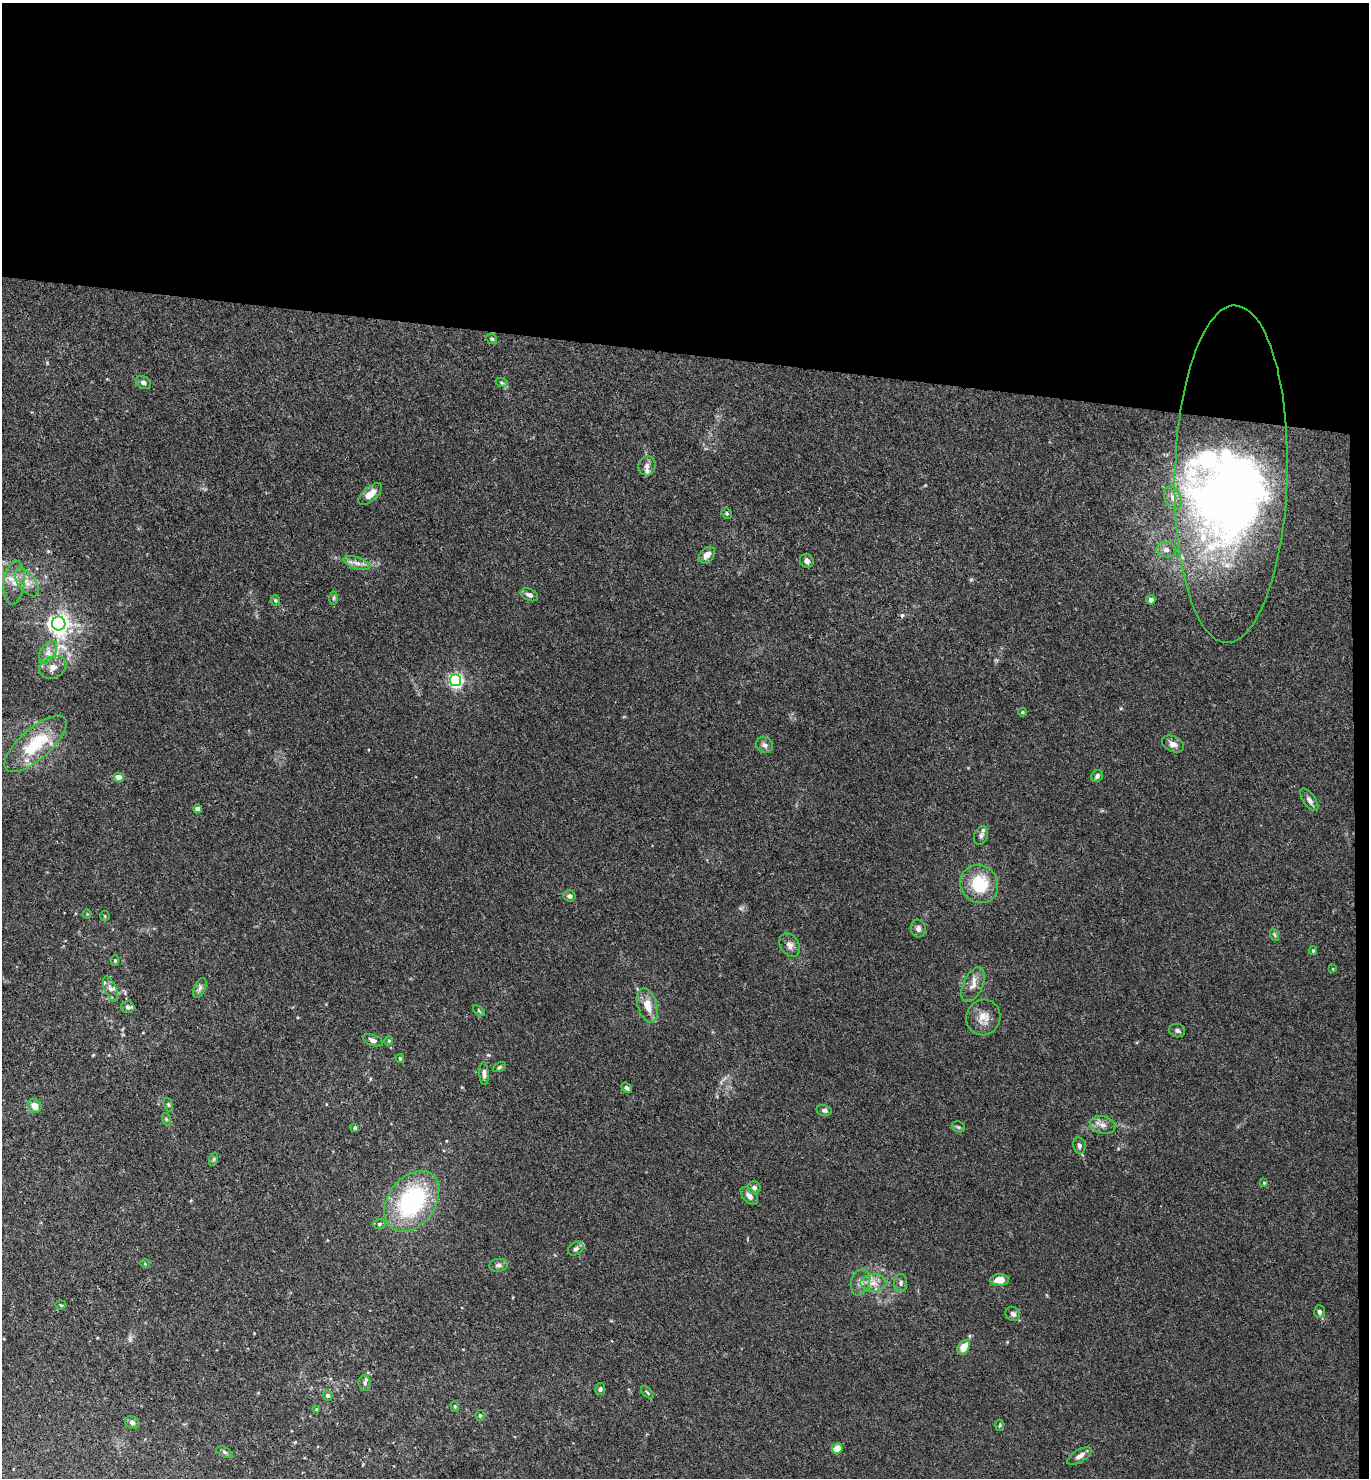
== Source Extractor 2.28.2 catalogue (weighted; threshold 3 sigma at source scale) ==
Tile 3 of 3 x 3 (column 3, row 1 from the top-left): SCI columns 2895-4261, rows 2962-4437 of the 4519 x 4444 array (HDU 1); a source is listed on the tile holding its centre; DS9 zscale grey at full resolution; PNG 1371 x 1480 px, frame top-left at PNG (2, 3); each listed source drawn as its Kron ellipse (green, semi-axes under 4 px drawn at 4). Shown black and unused: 25% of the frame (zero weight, under 3 of 4 exposures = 6% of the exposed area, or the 3 px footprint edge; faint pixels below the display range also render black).
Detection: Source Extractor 2.28.2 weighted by HDU 2 'WHT'; one run over the whole footprint, this tile lists its part. Background 0.0205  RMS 0.0026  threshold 0.0117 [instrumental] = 3 sigma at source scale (4.5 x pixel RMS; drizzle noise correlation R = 1.50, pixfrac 1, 0.05/0.05 arcsec/px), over >= 5 px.
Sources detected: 104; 3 inside a brighter object's white glare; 1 cosmic-ray / hot-pixel residue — neither listed nor drawn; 8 inside a brighter listed object's ellipse — not listed separately; the other 92 listed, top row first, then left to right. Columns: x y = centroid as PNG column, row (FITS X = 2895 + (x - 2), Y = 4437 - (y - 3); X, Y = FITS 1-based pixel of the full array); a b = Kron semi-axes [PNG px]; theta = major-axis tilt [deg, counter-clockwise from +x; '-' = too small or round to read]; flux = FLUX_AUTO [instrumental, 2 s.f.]
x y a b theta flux
492 339 6 5 - 0.45
143 383 8 6 -33 0.81
502 383 6 4 -18 0.36
647 466 10 8 81 1.2
1231 474 169 56 88 150
370 494 14 7 41 2.7
1173 498 12 8 -64 1.7
727 513 6 4 -50 0.37
1166 550 10 7 -7 1.3
707 555 9 6 47 1.7
807 561 7 6 - 0.9
357 563 14 6 -19 1.5
27 582 16 8 -53 2.6
14 583 22 10 83 3.6
529 595 9 6 -23 0.95
334 598 7 4 88 0.39
1151 600 4 4 - 1.4
275 601 5 4 - 0.35
59 624 7 6 - 160
48 652 13 7 61 1.7
53 667 14 10 26 2.1
455 680 6 5 - 60
1022 712 4 3 - 0.3
35 744 39 15 41 14
1173 744 12 7 -25 1.5
765 745 8 7 - 1
1097 776 6 5 - 0.86
119 777 5 5 - 2.5
1309 800 13 6 -55 1.2
198 809 4 4 - 2.2
981 836 10 6 68 0.88
979 884 20 18 -50 10
569 896 6 5 - 0.83
87 914 4 4 - 0.26
105 916 5 4 - 0.31
918 928 9 7 -80 0.87
1275 935 6 4 -70 0.37
790 945 12 9 -59 1.4
1313 951 4 3 - 0.29
115 960 5 4 - 0.31
1333 969 4 2 - 0.18
973 985 19 9 66 2.3
200 988 10 5 65 0.86
110 989 13 6 -66 1.1
647 1005 18 9 -73 3.8
128 1007 6 6 - 1.1
479 1011 7 3 -37 0.33
983 1017 18 17 - 3.3
1177 1031 8 6 -17 0.7
373 1040 11 5 -22 0.88
389 1041 4 3 - 0.29
400 1058 4 3 - 0.3
499 1067 7 4 28 0.44
484 1074 11 4 -87 0.99
626 1088 6 4 -43 0.53
168 1105 7 4 -70 0.39
35 1106 7 6 - 2.6
824 1110 8 5 -11 0.76
166 1119 6 4 -72 0.33
1103 1125 13 8 -15 1.6
958 1127 7 5 -22 0.46
355 1128 4 3 - 0.62
1079 1146 8 6 -79 0.84
214 1159 7 4 71 0.4
1264 1183 3 3 - 0.27
754 1188 6 6 - 0.81
749 1196 11 6 -46 1.1
412 1201 33 23 54 32
379 1224 6 5 - 0.57
576 1249 8 6 33 0.64
145 1264 5 3 - 0.21
498 1265 9 6 6 0.86
1000 1280 9 6 2 3
860 1282 13 9 74 1.8
873 1283 13 9 1 2.3
901 1283 9 6 -90 0.8
61 1305 5 4 - 0.38
1319 1312 6 5 - 0.74
1013 1314 7 6 - 0.86
964 1347 8 5 59 3.9
365 1383 7 6 - 0.65
600 1389 6 5 - 0.59
647 1393 8 3 -41 0.36
328 1395 5 5 - 0.7
455 1406 5 4 - 0.34
317 1409 4 3 - 0.23
480 1415 5 4 - 0.42
132 1422 7 6 - 0.65
1000 1425 5 3 - 0.3
837 1449 5 5 - 2.7
224 1452 9 5 -27 0.54
1080 1456 14 6 31 1.5
Overlapping masked pixels (flux is a lower limit): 1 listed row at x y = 35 744